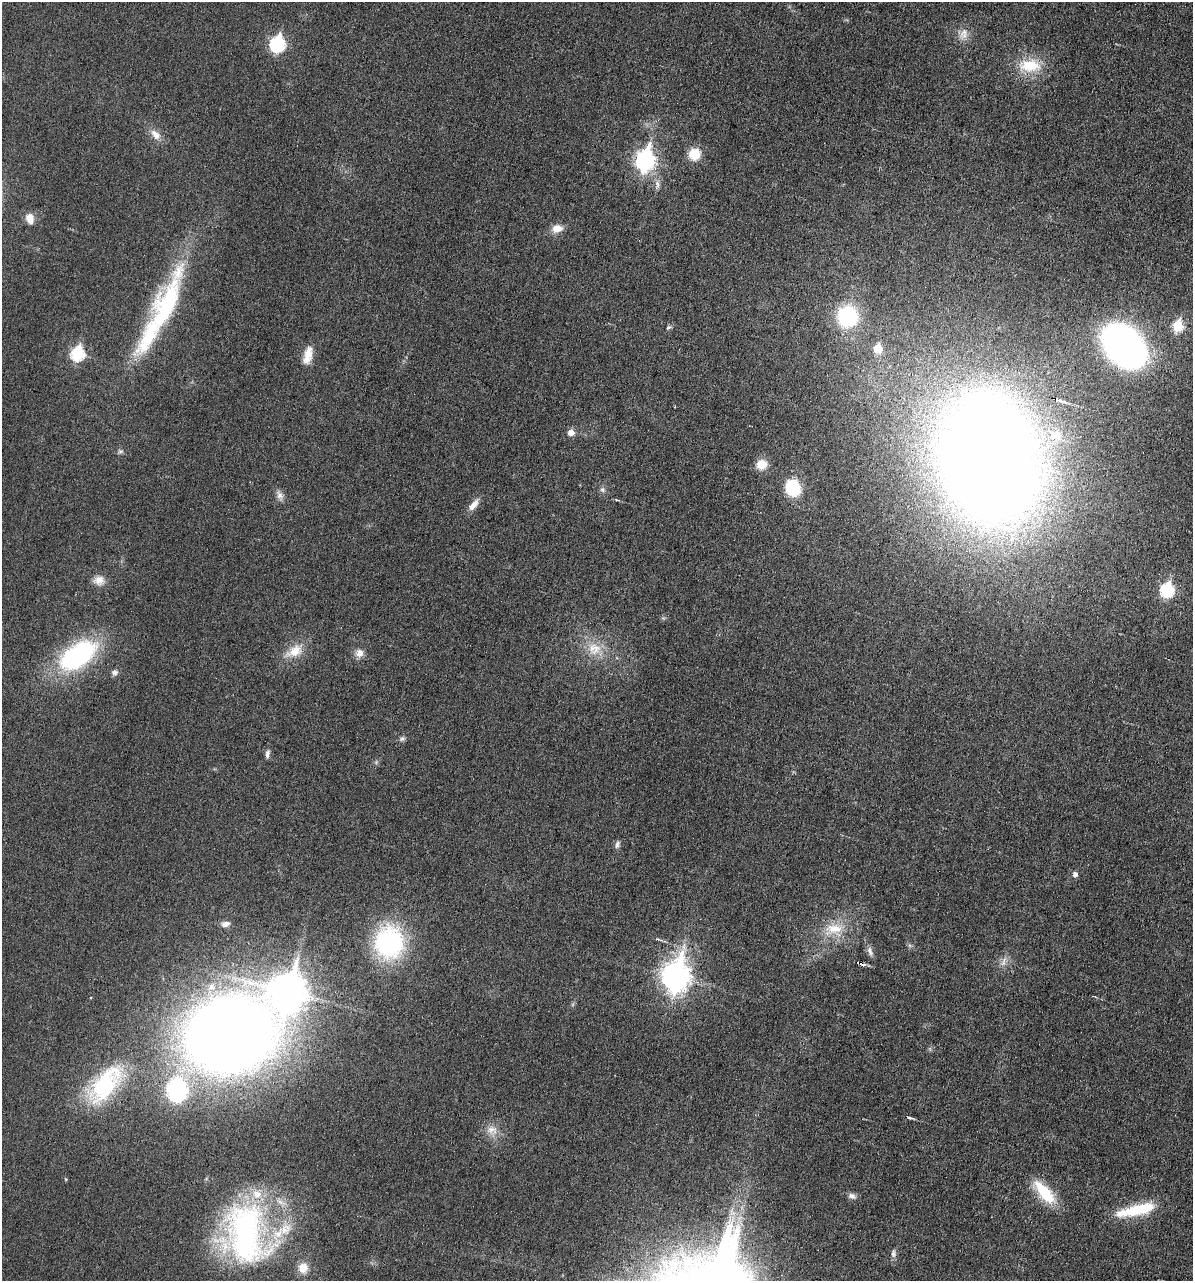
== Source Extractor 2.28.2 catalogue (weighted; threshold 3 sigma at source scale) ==
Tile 6 of 4 x 4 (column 2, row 2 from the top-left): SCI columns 1313-2503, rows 2558-3836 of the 5132 x 5115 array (HDU 1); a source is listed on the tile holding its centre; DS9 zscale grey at full resolution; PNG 1195 x 1283 px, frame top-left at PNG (2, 2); no overlay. Shown black and unused: <1% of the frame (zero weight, under 3 of 6 exposures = <1% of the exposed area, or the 3 px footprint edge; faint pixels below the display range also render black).
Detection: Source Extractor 2.28.2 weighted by HDU 2 'WHT'; one run over the whole footprint, this tile lists its part. Background 0.0195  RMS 0.0036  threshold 0.0145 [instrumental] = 3 sigma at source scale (4.09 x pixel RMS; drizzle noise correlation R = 1.36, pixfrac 0.8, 0.05/0.05 arcsec/px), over >= 5 px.
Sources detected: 65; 1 inside a brighter object's white glare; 1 cosmic-ray / hot-pixel residue — not listed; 4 inside a brighter listed object's ellipse — not listed separately; the other 59 listed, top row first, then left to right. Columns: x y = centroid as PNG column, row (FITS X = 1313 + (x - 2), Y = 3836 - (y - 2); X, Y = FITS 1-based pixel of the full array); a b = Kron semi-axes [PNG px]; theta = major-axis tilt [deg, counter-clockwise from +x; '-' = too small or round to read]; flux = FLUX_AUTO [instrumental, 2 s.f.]
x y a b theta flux
964 32 22 9 42 3.2
277 44 8 7 - 55
1030 65 32 18 -1 12
155 134 16 9 -47 3.2
694 154 11 11 - 7.6
645 160 10 8 77 140
657 184 14 6 -86 1.8
30 218 14 10 -77 3.1
557 228 14 9 7 3.5
167 304 88 26 69 47
847 316 17 16 - 33
1177 326 7 6 - 19
669 327 7 5 20 0.67
1124 346 32 22 -47 210
878 349 6 6 - 10
77 354 7 7 - 38
308 355 23 10 77 4.8
1060 401 13 5 -18 1.5
571 432 6 6 - 2.9
1056 435 21 16 -5 9.3
120 451 8 5 -5 0.75
990 458 79 58 -79 1100
761 465 13 12 - 4.5
793 488 16 13 -65 16
602 490 8 7 - 0.95
280 495 14 8 -67 1.9
473 505 16 7 52 2.9
99 580 15 12 -1 3.1
1167 590 7 7 - 39
594 649 21 19 -13 8
295 651 26 14 30 6.7
360 653 11 10 - 2.5
78 656 46 24 33 48
115 672 8 7 - 1.2
402 739 8 6 26 0.84
267 754 12 5 79 1.2
376 762 5 5 - 0.55
617 844 11 5 76 1.1
1075 874 5 5 - 1.4
225 924 11 7 12 1.8
834 929 30 18 6 11
389 943 36 32 88 46
870 951 14 6 -71 1.6
1004 961 17 6 70 2
861 963 5 3 - 30
675 976 13 10 78 350
288 991 14 11 76 650
230 1035 64 50 21 660
105 1085 55 26 51 34
177 1090 19 15 -82 50
910 1118 9 3 -19 0.76
492 1130 17 13 -3 4
66 1179 4 4 - 0.34
1044 1192 35 14 -47 12
852 1196 11 7 -19 1.4
1144 1208 27 14 14 12
732 1213 10 7 -38 2
247 1234 71 62 -77 98
893 1253 12 7 -89 1.2
Overlapping masked pixels (flux is a lower limit): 1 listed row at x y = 861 963